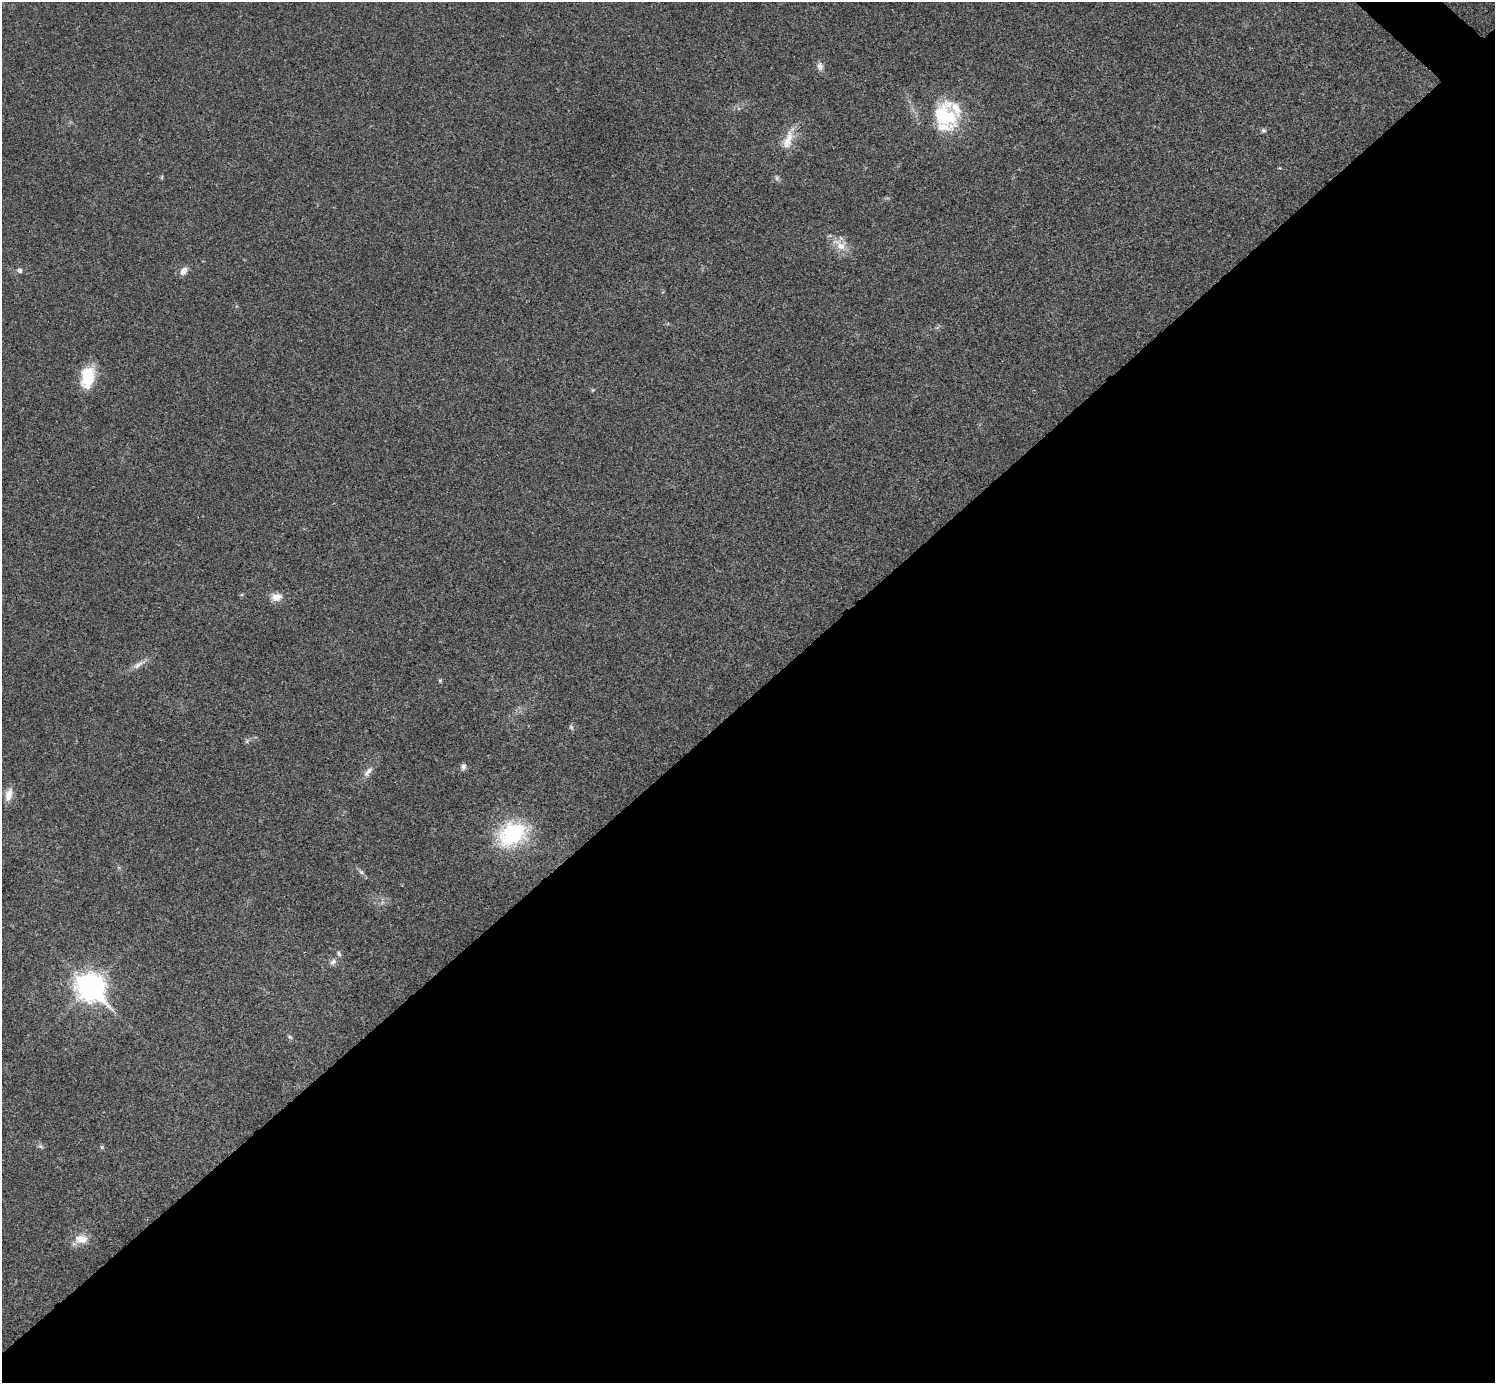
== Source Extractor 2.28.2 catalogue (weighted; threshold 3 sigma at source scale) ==
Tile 15 of 4 x 4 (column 3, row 4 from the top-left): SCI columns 3010-4502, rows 309-1689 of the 5999 x 5999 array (HDU 1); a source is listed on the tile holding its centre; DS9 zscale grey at full resolution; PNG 1497 x 1385 px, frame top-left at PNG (2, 2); no overlay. Shown black and unused: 50% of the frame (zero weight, under 3 of 4 exposures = <1% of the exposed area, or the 3 px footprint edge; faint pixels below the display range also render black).
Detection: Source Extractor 2.28.2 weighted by HDU 2 'WHT'; one run over the whole footprint, this tile lists its part. Background 0.0205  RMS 0.0041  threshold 0.0182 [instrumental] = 3 sigma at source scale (4.5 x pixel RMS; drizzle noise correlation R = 1.50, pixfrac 1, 0.05/0.05 arcsec/px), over >= 5 px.
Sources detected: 30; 1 too faint to see at this stretch — not listed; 2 inside a brighter listed object's ellipse — not listed separately; the other 27 listed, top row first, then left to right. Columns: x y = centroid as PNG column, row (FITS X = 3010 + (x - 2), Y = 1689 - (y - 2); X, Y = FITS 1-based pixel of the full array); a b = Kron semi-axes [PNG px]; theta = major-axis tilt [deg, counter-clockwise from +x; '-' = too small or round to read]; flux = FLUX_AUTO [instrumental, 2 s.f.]
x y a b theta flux
820 66 12 8 -77 1.9
946 116 34 26 -54 26
1263 130 5 5 - 0.83
788 140 30 11 74 6.8
162 177 6 4 72 0.43
777 178 7 6 - 0.97
840 245 25 12 -41 6
20 270 7 6 - 1.3
183 271 11 7 58 2.4
87 377 25 15 79 13
592 390 6 3 71 0.43
277 597 15 10 10 3.5
138 664 22 6 30 2.8
440 681 5 5 - 0.51
247 741 6 5 - 0.71
463 767 8 6 79 1.4
368 772 19 7 50 2.7
9 795 17 8 76 3.6
512 834 39 28 29 32
361 872 8 4 -44 0.96
339 954 8 5 -71 0.85
333 962 11 6 40 1.6
91 987 12 9 -42 410
290 1037 7 4 -37 0.66
40 1146 8 4 -31 0.82
102 1147 5 5 - 0.57
81 1239 19 12 0 5.5